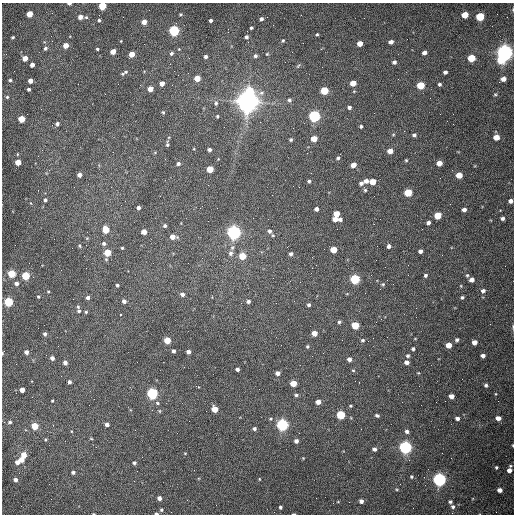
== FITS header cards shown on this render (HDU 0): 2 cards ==
NAXIS1  =                  512 /fastest changing axis
NAXIS2  =                  512 /next to fastest changing axis

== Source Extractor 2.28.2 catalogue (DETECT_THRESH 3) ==
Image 512 x 512 px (HDU 0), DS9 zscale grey, 1 PNG px = 1 image px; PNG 516 x 516 px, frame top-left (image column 1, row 512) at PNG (2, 3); no overlay
Background 1530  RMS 23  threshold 69.3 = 3 sigma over >= 5 px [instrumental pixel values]
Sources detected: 229; all 229 listed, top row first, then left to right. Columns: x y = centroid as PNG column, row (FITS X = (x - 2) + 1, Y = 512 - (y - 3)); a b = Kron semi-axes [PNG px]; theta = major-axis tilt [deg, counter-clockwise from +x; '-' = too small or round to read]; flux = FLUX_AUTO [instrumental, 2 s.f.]
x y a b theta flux
69 4 4 2 - 4.4e+03
102 6 5 4 - 6.3e+04
30 14 4 4 - 3.0e+04
180 14 4 3 - 2.1e+03
465 15 5 4 - 3.2e+04
480 16 5 5 - 9.4e+04
80 17 5 5 - 1.1e+04
261 19 4 3 - 3.7e+03
99 20 4 3 - 2.3e+03
211 20 3 3 - 4.0e+03
144 22 4 4 - 1.1e+04
251 28 3 3 - 2.3e+03
174 31 5 5 - 2.6e+05
317 34 4 3 - 1.8e+03
51 36 2 2 - 1.3e+03
13 37 3 3 - 1.8e+03
246 37 4 4 - 3.3e+03
283 40 4 3 - 1.7e+03
391 42 4 4 - 7.5e+03
360 44 4 4 - 1.5e+04
66 45 4 4 - 1.8e+04
45 48 5 4 - 3.1e+03
97 49 3 3 - 1.8e+03
179 49 3 3 - 1.1e+03
321 49 3 2 - 1.1e+03
113 51 4 4 - 1.6e+04
424 52 4 4 - 7.2e+03
505 52 6 6 - 1.1e+06
171 53 5 4 - 3.1e+03
132 54 4 4 - 2.0e+04
267 54 4 4 - 1.7e+03
255 56 5 4 - 3.9e+03
205 57 4 4 - 3.7e+03
25 58 4 4 - 1.9e+04
471 58 5 4 - 5.5e+04
501 60 6 5 - 4.4e+04
394 62 4 4 - 4.5e+03
32 65 4 4 - 9.0e+03
298 66 8 4 54 2.2e+03
126 72 7 5 27 3.3e+03
445 72 4 4 - 3.9e+03
197 78 5 4 - 2.6e+04
503 79 5 4 - 8.8e+03
10 80 3 3 - 2.1e+03
30 81 4 4 - 1.2e+04
162 83 4 4 - 1.0e+04
353 83 5 4 - 2.2e+04
439 84 4 4 - 2.9e+03
421 85 5 4 - 6.2e+04
29 89 3 3 - 3.2e+03
150 89 4 4 - 1.5e+04
250 91 6 6 - 5.6e+04
324 91 5 4 - 7.0e+04
105 94 2 2 - 7.6e+02
495 94 5 4 - 2.0e+03
7 97 4 3 - 1.8e+03
289 100 6 5 - 3.7e+03
248 101 8 7 - 2.1e+06
216 103 6 5 - 3.2e+03
349 107 4 4 - 3.9e+03
163 112 4 3 - 1.8e+03
217 116 4 3 - 1.8e+03
314 116 5 5 - 3.5e+05
21 119 4 4 - 4.3e+04
57 124 4 4 - 4.2e+03
361 126 3 3 - 2.7e+03
293 128 2 2 - 6.6e+02
414 135 4 4 - 3.8e+03
496 137 5 4 - 2.1e+04
314 139 5 4 - 2.3e+04
291 140 4 4 - 2.2e+03
167 144 5 3 - 2.8e+03
194 149 4 3 - 1.2e+03
209 150 4 3 - 4.2e+03
390 151 5 4 - 1.4e+04
17 154 4 3 - 1.1e+03
338 158 5 4 - 3.2e+03
406 160 3 3 - 1.7e+03
18 162 4 4 - 2.5e+04
439 163 4 4 - 1.8e+04
178 164 4 4 - 3.3e+03
353 165 5 4 - 1.3e+04
210 169 5 4 - 3.5e+04
79 175 4 4 - 8.3e+03
459 175 5 4 - 2.6e+04
309 181 3 3 - 2.6e+03
366 181 5 5 - 7.1e+03
373 182 5 4 - 2.2e+04
361 183 5 4 - 4.7e+03
299 187 2 2 - 9.9e+02
365 190 4 4 - 2.3e+03
408 193 5 5 - 6.7e+04
45 200 4 4 - 3.0e+03
510 201 4 4 - 6.7e+03
138 208 4 4 - 5.3e+03
316 209 4 4 - 6.1e+03
464 210 4 4 - 5.9e+03
336 214 5 4 - 2.6e+04
438 215 5 4 - 4.9e+04
502 218 5 4 - 4.2e+03
335 219 5 4 - 1.3e+04
340 219 4 3 - 4.3e+03
428 223 4 4 - 5.0e+03
165 226 4 4 - 3.0e+03
106 230 5 4 - 4.5e+04
269 231 5 5 - 3.8e+03
144 232 4 4 - 1.5e+04
234 232 5 5 - 7.0e+05
273 235 5 4 - 1.9e+03
173 237 6 4 -7 1.4e+04
104 243 5 5 - 3.4e+03
80 246 4 4 - 1.6e+03
389 246 4 4 - 4.6e+03
122 248 3 3 - 1.6e+03
333 249 5 4 - 2.9e+04
420 251 4 4 - 5.4e+03
107 253 4 4 - 4.2e+04
230 253 7 6 - 5.7e+03
291 254 4 4 - 4.3e+03
242 256 5 5 - 3.8e+04
12 274 5 4 - 7.1e+04
425 275 4 4 - 3.2e+03
467 275 6 5 - 2.6e+03
26 276 5 4 - 8.3e+04
355 279 5 5 - 1.7e+05
472 280 4 4 - 9.2e+03
16 283 4 4 - 6.3e+03
383 284 5 4 - 2.0e+03
117 285 3 3 - 2.5e+03
461 286 4 3 - 1.3e+03
48 291 3 3 - 1.5e+03
483 291 6 5 - 4.9e+03
182 294 4 4 - 5.7e+03
38 297 3 3 - 1.7e+03
462 297 4 3 - 2.6e+03
88 298 4 4 - 4.1e+03
124 301 4 4 - 5.7e+03
248 301 5 4 - 4.3e+03
8 302 5 5 - 1.4e+05
276 303 2 2 - 9.8e+02
309 305 4 4 - 3.4e+03
78 307 6 4 -71 2.2e+03
79 311 5 4 - 2.5e+03
86 312 4 4 - 1.8e+03
121 315 3 3 - 3.0e+03
381 319 2 2 - 8.4e+02
339 322 4 4 - 3.0e+03
355 325 5 4 - 6.6e+04
513 327 8 3 90 2.0e+03
314 333 4 4 - 1.7e+04
45 334 4 3 - 4.2e+03
167 340 4 4 - 3.5e+04
363 340 5 5 - 2.5e+03
457 340 5 4 - 3.4e+03
474 342 4 4 - 1.2e+04
449 345 5 4 - 1.9e+04
307 346 4 4 - 2.4e+03
413 349 4 3 - 3.2e+03
173 351 4 3 - 4.1e+03
26 352 4 4 - 6.0e+03
188 352 4 4 - 6.5e+03
3 353 4 2 - 1.8e+03
408 356 4 4 - 2.9e+03
483 356 4 4 - 5.3e+03
52 358 4 4 - 6.9e+03
349 359 4 4 - 7.1e+03
407 362 4 4 - 6.6e+03
65 363 4 4 - 6.5e+03
237 369 4 4 - 4.7e+03
353 370 4 4 - 1.8e+03
277 373 4 4 - 7.7e+03
69 382 4 3 - 4.7e+03
293 383 5 4 - 3.1e+04
486 385 5 4 - 3.3e+03
22 390 4 4 - 1.4e+04
152 393 5 5 - 3.5e+05
496 394 4 3 - 1.3e+03
296 395 4 3 - 2.7e+03
451 396 4 4 - 1.2e+04
52 401 3 3 - 1.5e+03
318 402 4 4 - 1.1e+04
157 403 6 4 -28 2.4e+03
351 406 4 3 - 1.9e+03
215 409 5 4 - 2.3e+04
159 411 5 4 - 1.7e+03
341 415 5 5 - 1.1e+05
377 415 6 4 -18 2.9e+03
457 418 4 3 - 5.6e+03
498 418 5 4 - 1.0e+04
189 421 2 2 - 5.9e+02
10 422 5 4 - 2.7e+03
107 425 4 4 - 5.8e+03
282 425 5 5 - 4.3e+05
35 426 4 4 - 5.0e+04
254 429 4 3 - 3.3e+03
407 431 5 4 - 4.4e+03
91 439 5 3 - 1.4e+03
45 440 4 4 - 1.9e+03
296 441 4 4 - 6.1e+03
513 445 4 2 - 1.1e+03
405 447 5 5 - 5.6e+05
374 449 4 4 - 4.6e+03
185 453 4 3 - 1.2e+03
24 455 4 4 - 1.7e+04
303 458 4 3 - 1.2e+03
21 459 4 4 - 1.5e+04
17 462 4 4 - 8.8e+03
134 463 4 3 - 3.0e+03
510 466 5 4 - 1.7e+03
496 467 3 3 - 2.1e+03
509 470 5 4 - 8.0e+03
73 472 4 4 - 3.0e+03
411 477 4 4 - 2.1e+03
259 479 4 3 - 1.3e+03
439 479 5 5 - 6.2e+05
15 480 4 4 - 5.9e+03
400 484 2 2 - 6.3e+02
500 490 4 4 - 8.7e+03
159 498 4 4 - 7.5e+03
316 498 2 2 - 3.4e+03
361 501 4 4 - 6.1e+03
338 502 4 3 - 1.1e+03
450 502 4 3 - 3.0e+03
280 507 3 3 - 3.0e+03
453 507 5 5 - 3.8e+03
161 510 4 4 - 2.6e+03
156 513 4 2 - 3.0e+03
93 514 3 2 - 9.5e+02
294 514 4 2 - 1.6e+03
At the frame edge (FLAGS 8, measured only in part): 9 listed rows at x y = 69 4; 102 6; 510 201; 513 327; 3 353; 513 445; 156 513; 93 514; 294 514